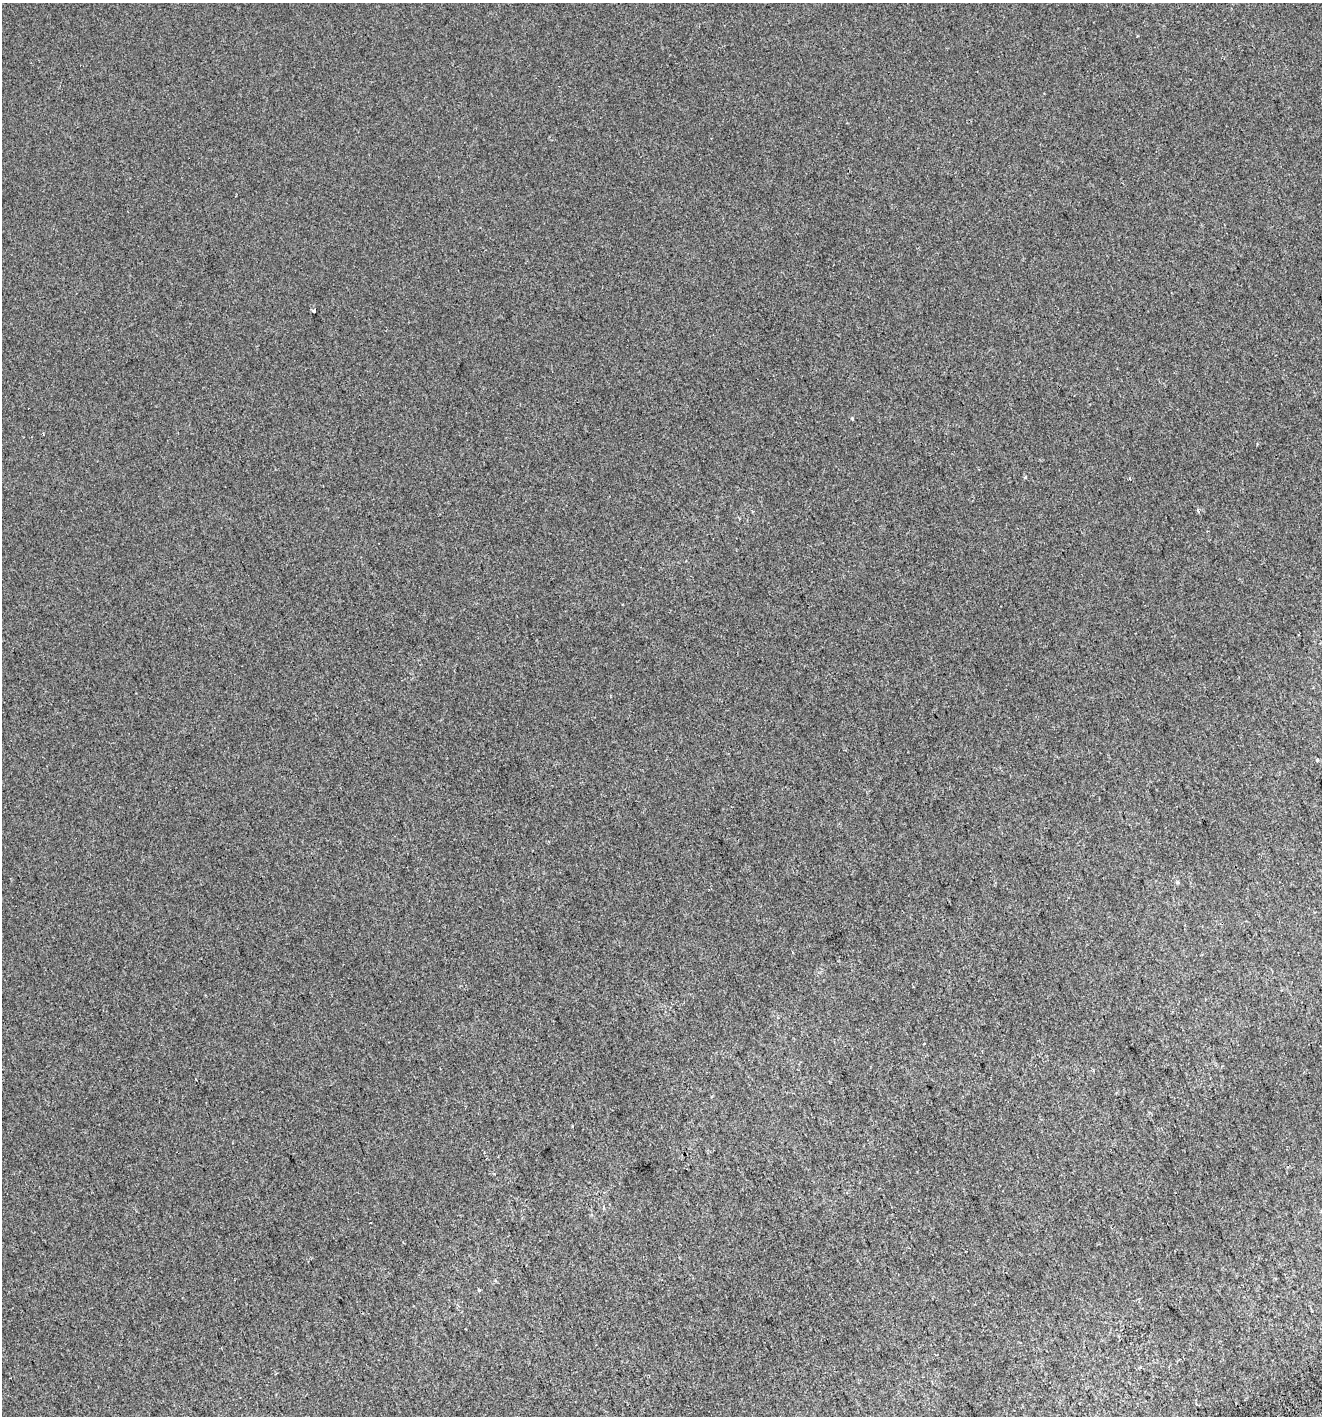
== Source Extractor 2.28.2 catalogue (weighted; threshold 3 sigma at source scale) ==
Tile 6 of 4 x 4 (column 2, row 2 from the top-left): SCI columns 1428-2747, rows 2871-4284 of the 5552 x 5736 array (HDU 1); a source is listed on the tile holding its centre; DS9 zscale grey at full resolution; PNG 1324 x 1418 px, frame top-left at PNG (2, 3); no overlay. Shown black and unused: <1% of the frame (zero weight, under 2 of 3 exposures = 2% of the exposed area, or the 3 px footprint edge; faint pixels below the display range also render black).
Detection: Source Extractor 2.28.2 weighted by HDU 2 'WHT'; one run over the whole footprint, this tile lists its part. Background -1.28e-04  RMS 0.0074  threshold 0.0334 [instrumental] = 3 sigma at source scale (4.5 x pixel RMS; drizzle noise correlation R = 1.50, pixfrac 1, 0.0396/0.0396 arcsec/px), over >= 5 px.
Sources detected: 7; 1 cosmic-ray / hot-pixel residue — not listed; the other 6 listed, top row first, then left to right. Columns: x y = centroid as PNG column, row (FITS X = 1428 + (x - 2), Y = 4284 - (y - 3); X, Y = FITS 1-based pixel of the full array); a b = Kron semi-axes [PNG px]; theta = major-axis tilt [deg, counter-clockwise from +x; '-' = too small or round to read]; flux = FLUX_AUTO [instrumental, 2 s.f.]
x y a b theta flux
314 311 4 3 - 2.4
852 418 4 3 - 0.99
1025 477 4 3 - 0.93
1130 478 4 2 - 0.62
1198 510 4 3 - 3.7
1317 760 3 3 - 3.8